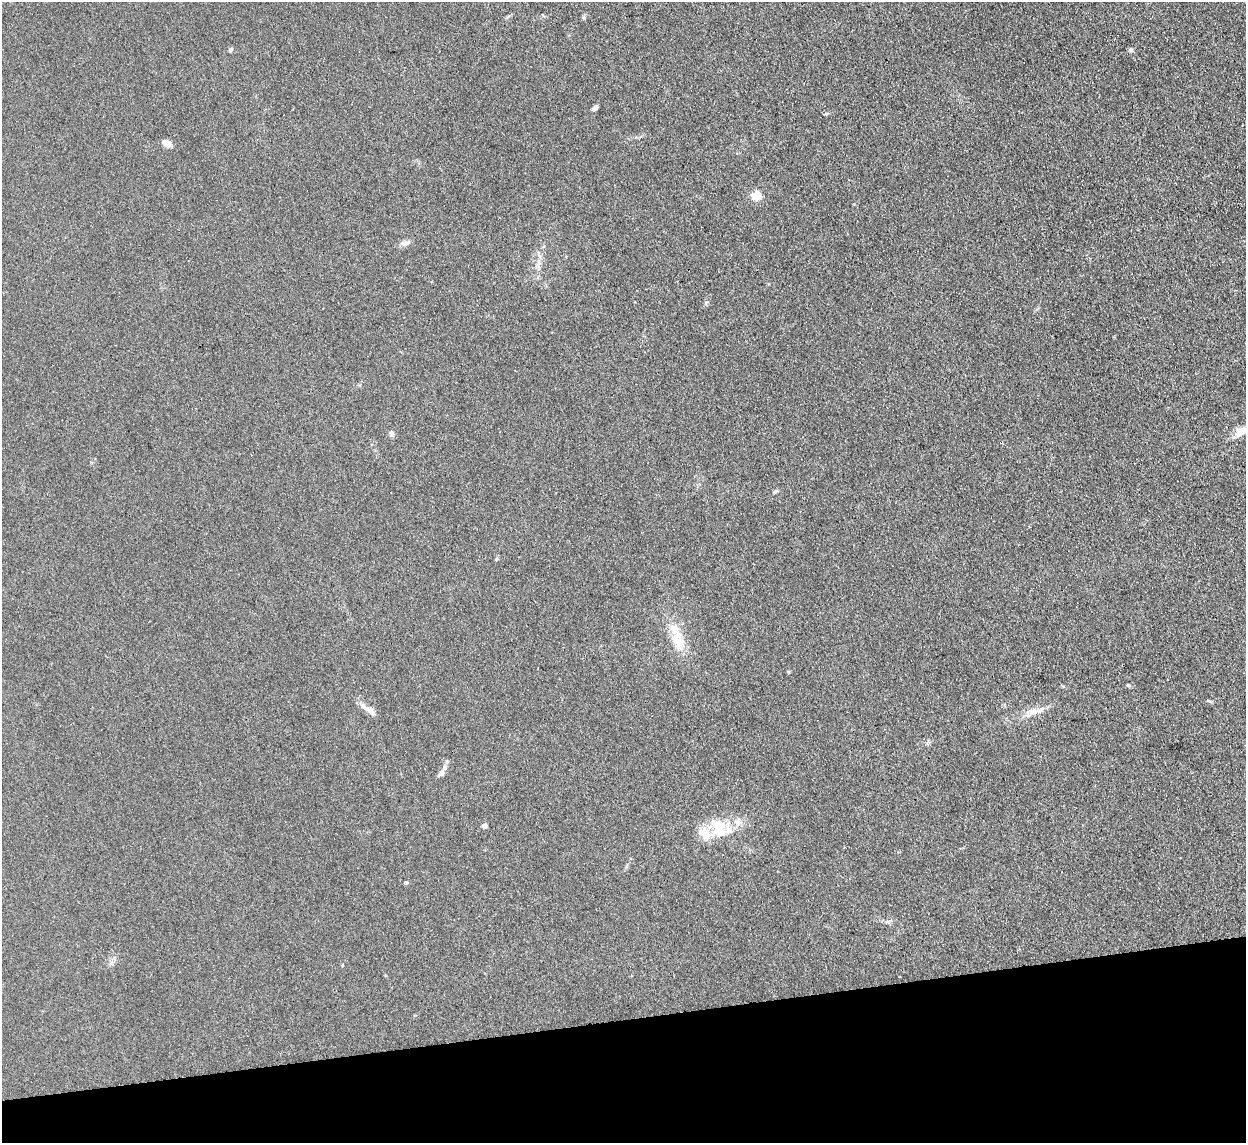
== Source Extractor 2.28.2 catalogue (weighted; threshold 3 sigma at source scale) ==
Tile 14 of 4 x 4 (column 2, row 4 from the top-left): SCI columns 1245-2488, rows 256-1396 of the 4977 x 4957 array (HDU 1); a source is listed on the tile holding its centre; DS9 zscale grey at full resolution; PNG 1248 x 1145 px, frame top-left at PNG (2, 2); no overlay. Shown black and unused: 11% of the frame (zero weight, under 3 of 4 exposures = <1% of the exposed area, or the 3 px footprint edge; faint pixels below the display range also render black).
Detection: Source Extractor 2.28.2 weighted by HDU 2 'WHT'; one run over the whole footprint, this tile lists its part. Background 0.0975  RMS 0.0072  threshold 0.0325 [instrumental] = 3 sigma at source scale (4.5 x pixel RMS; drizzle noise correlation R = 1.50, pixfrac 1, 0.05/0.05 arcsec/px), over >= 5 px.
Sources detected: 23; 5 inside a brighter listed object's ellipse — not listed separately; the other 18 listed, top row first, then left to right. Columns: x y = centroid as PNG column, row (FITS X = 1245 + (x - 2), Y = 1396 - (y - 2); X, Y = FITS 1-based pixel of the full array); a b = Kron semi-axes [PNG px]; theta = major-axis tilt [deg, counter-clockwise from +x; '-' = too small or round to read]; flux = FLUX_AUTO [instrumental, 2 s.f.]
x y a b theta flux
231 50 6 4 45 1.2
1131 50 6 5 - 1.4
594 108 7 4 42 2.6
166 143 10 6 -40 5.5
756 196 5 5 - 34
404 243 13 7 5 3.2
706 303 6 4 57 1.1
1241 431 23 10 31 7.8
391 433 8 6 68 2
775 492 7 4 20 1.1
674 629 38 9 -54 14
1128 685 5 4 - 0.85
365 708 18 7 -40 4.9
1033 712 25 10 23 9.3
441 773 9 7 48 3.1
484 826 4 4 - 4.8
719 828 29 21 -73 23
406 883 4 4 - 1.6
Isophote crosses this tile's border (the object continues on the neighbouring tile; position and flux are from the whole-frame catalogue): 1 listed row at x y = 1241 431